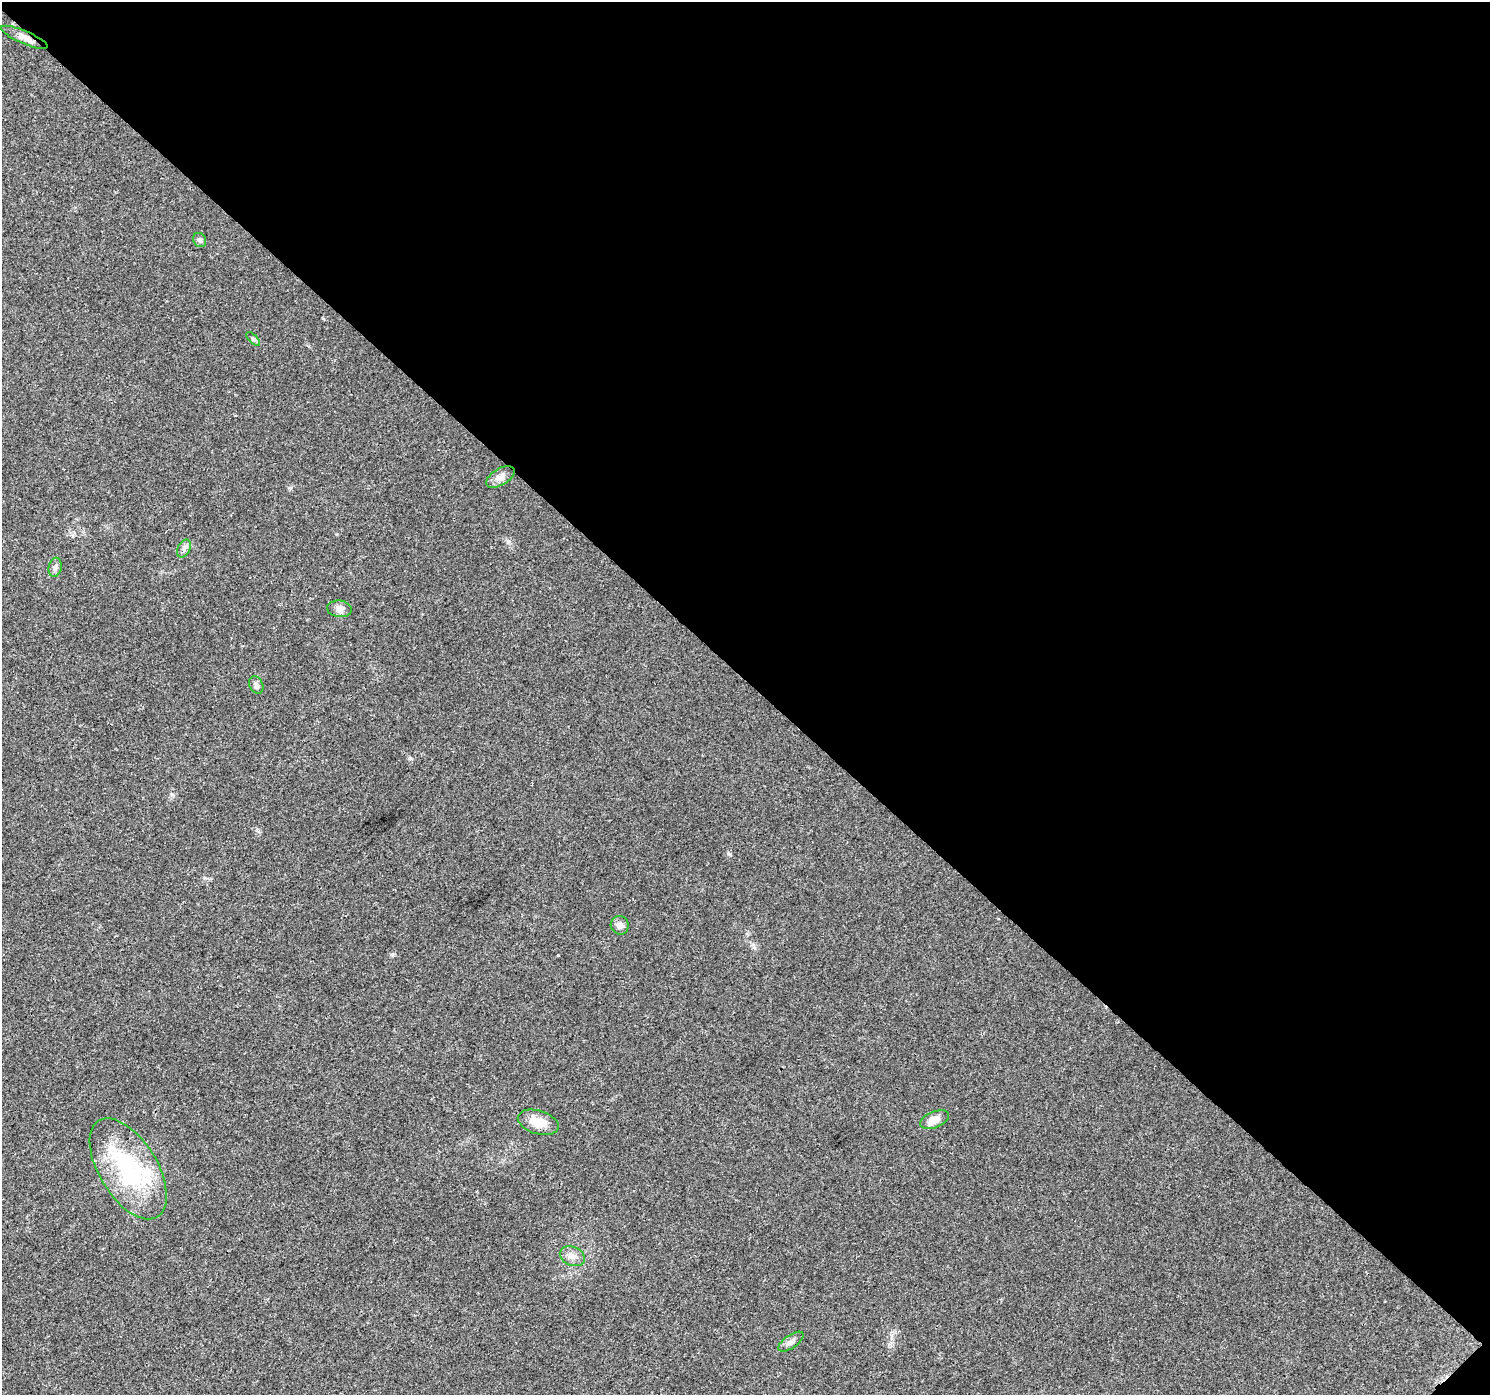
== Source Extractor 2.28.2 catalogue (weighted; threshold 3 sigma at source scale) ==
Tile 8 of 4 x 4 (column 4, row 2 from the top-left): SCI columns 4541-6028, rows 3083-4475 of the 6101 x 6099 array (HDU 1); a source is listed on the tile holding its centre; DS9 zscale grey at full resolution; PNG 1492 x 1397 px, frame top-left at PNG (2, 2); each listed source drawn as its Kron ellipse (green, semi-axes under 4 px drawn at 4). Shown black and unused: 49% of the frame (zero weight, under 3 of 4 exposures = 7% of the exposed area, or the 3 px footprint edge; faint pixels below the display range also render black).
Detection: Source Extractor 2.28.2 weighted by HDU 2 'WHT'; one run over the whole footprint, this tile lists its part. Background 0.0206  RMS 0.0036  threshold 0.0164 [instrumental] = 3 sigma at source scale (4.5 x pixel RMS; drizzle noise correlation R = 1.50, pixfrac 1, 0.0396/0.0396 arcsec/px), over >= 5 px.
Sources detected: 15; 1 inside a brighter listed object's ellipse — not listed separately; the other 14 listed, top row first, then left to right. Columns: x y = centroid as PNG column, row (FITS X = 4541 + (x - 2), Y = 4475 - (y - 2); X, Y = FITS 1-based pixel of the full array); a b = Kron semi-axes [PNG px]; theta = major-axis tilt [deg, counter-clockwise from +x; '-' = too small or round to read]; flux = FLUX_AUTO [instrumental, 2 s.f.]
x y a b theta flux
24 37 25 6 -23 2.8
200 240 7 6 - 0.96
253 339 9 3 -45 0.65
500 477 16 8 31 2.3
184 549 9 6 63 1.2
55 567 10 6 79 1.2
339 609 12 8 -8 1.9
256 685 9 6 -63 1.2
620 925 9 9 - 2
934 1120 15 8 22 3.2
538 1122 21 11 -17 6
128 1169 56 29 -58 40
572 1256 13 9 -23 2.3
791 1342 15 6 34 1.8
Overlapping masked pixels (flux is a lower limit): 1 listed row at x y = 24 37
Unlisted compact peaks at least as high as the median listed source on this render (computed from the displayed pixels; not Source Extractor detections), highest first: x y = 410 758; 508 541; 729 854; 172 794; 558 955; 392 954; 290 488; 257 830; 754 947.